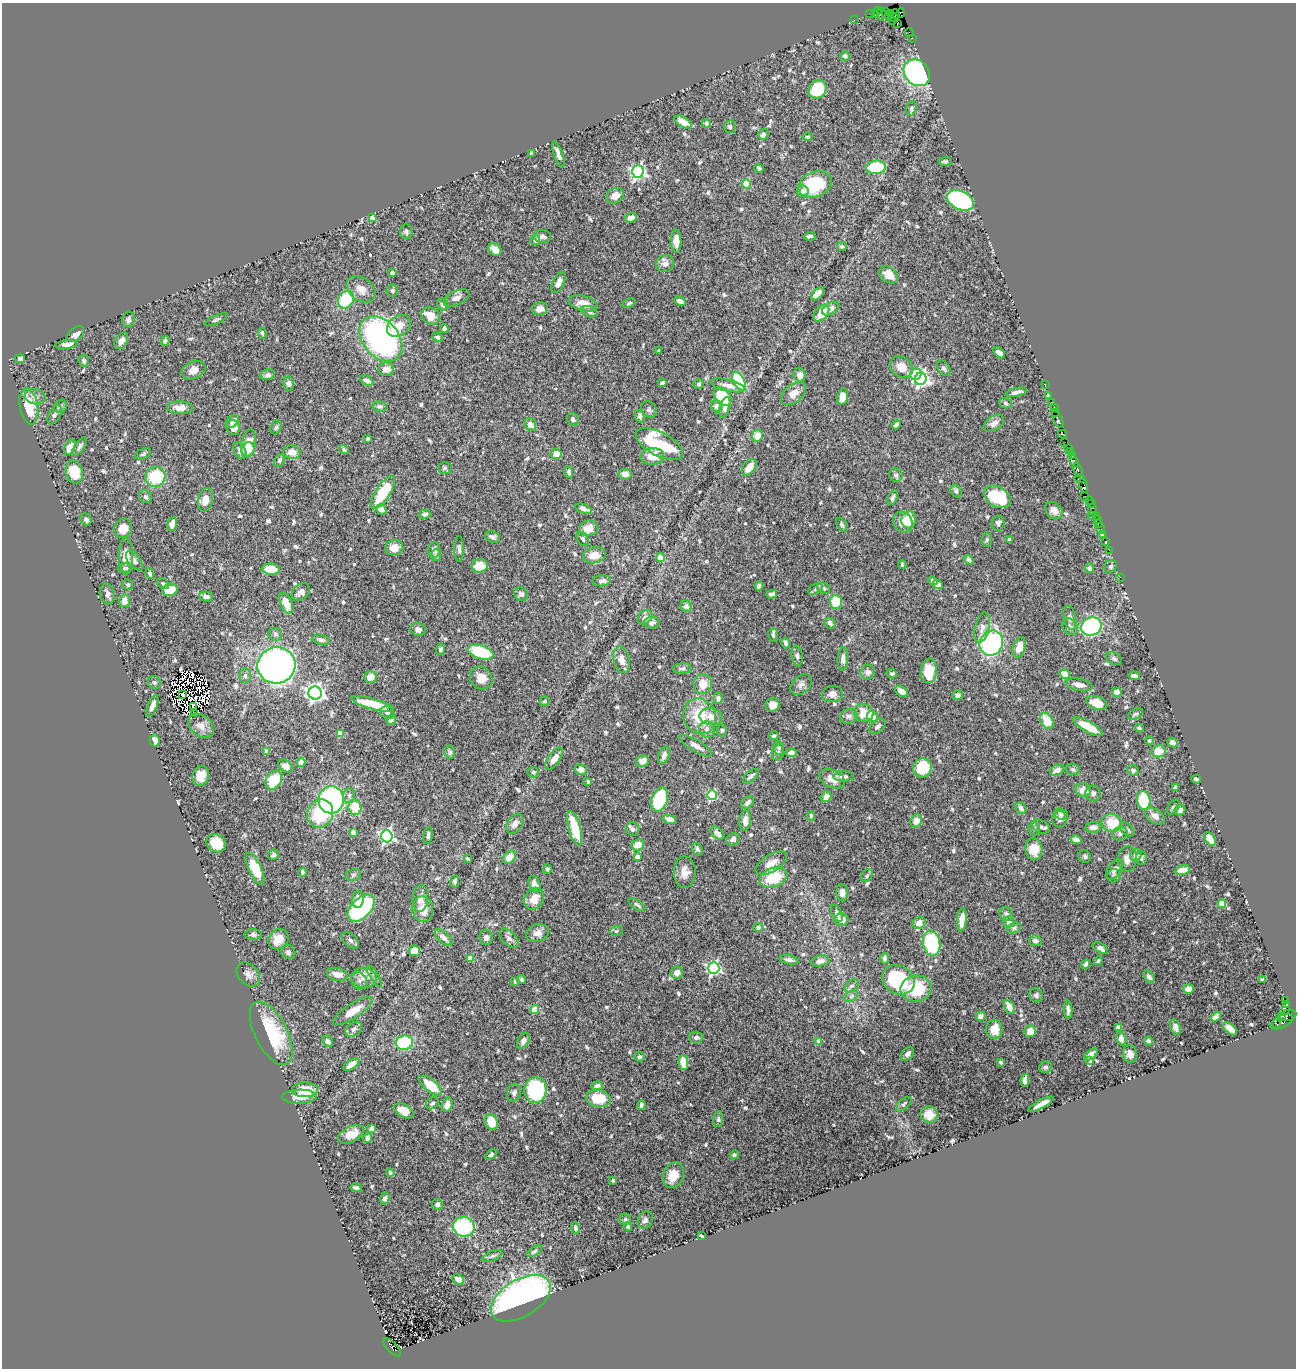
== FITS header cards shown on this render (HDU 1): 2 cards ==
NAXIS1  =                 1294
NAXIS2  =                 1366

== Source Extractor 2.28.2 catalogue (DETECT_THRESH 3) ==
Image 1294 x 1366 px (HDU 1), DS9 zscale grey, 1 PNG px = 1 image px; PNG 1298 x 1370 px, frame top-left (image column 1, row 1366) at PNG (2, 3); each listed source drawn as its Kron ellipse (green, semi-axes under 4 px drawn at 4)
Background 0.821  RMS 0.015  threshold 0.0459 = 3 sigma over >= 5 px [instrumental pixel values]
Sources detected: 717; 6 with non-positive FLUX_AUTO (blend fragments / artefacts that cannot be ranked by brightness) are neither listed nor drawn; of the other 711, the 500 brightest by FLUX_AUTO listed and drawn (211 fainter detections omitted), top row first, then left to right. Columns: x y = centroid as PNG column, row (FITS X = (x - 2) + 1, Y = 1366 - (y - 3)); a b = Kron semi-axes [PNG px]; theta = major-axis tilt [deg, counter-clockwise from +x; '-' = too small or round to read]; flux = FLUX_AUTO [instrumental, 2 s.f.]
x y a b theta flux
877 11 4 2 - 16
886 13 5 2 - 24
901 13 5 3 - 62
869 14 2 2 - 21
875 14 3 2 - 19
881 14 7 4 -85 110
890 14 3 2 - 43
895 14 5 3 - 280
894 18 3 3 - 590
854 20 2 2 - 6.9
892 21 3 2 - 390
897 23 4 3 - 54
909 33 4 2 - 52
912 38 2 2 - 16
845 56 5 4 - 3.4
917 73 14 12 -47 200
817 89 10 8 48 48
911 108 7 5 76 2.3
683 122 9 5 -32 12
706 123 4 4 - 3.2
730 127 6 6 - 2.4
763 134 5 5 - 5.1
808 137 5 4 - 1.8
531 153 4 4 - 2.7
558 154 14 4 -71 5.4
945 162 6 4 9 2.2
876 167 10 6 7 50
759 168 5 3 - 3.7
638 172 6 6 - 280
746 184 4 4 - 48
815 184 17 12 24 60
803 191 6 5 - 4
615 196 9 7 28 7.8
960 200 14 9 -25 160
372 218 4 4 - 9.4
631 218 6 4 20 6.6
406 232 7 6 - 2.5
542 236 9 6 -2 3
810 236 6 3 4 2.7
535 240 5 5 - 3.3
676 241 11 5 -87 9.5
842 246 5 4 - 2.1
495 250 7 5 -42 7.9
665 264 9 8 - 6.1
392 273 4 3 - 5.1
889 275 10 7 -41 13
558 282 11 5 65 6.5
361 289 16 11 -36 11
392 290 6 6 - 2.1
818 294 8 4 46 6.9
457 298 14 7 24 5.5
346 300 9 7 56 48
680 301 6 4 -24 4.1
583 303 15 7 -15 12
629 303 7 4 24 2
443 304 6 5 - 2.7
540 309 8 6 12 6.9
831 309 9 6 29 6.2
589 312 8 5 -24 3.5
821 313 10 6 49 18
430 316 10 8 -36 18
129 319 8 6 72 4.2
216 320 12 3 25 2.1
399 326 13 9 39 15
444 329 4 4 - 3.8
262 333 5 3 - 1.8
76 334 10 6 41 8
437 337 5 4 - 2.5
381 339 26 18 -50 270
121 341 9 6 58 5.8
165 341 5 4 - 2
66 344 11 4 8 6.3
659 351 3 3 - 2.2
999 353 7 4 -41 6.6
20 359 5 4 - 3.7
84 361 6 5 - 2.6
901 367 12 10 -38 11
944 368 8 5 -56 2.5
386 369 8 6 -7 6.8
193 370 12 8 23 7.1
916 374 6 5 - 80
268 375 7 5 12 2.7
799 375 7 6 - 7
921 379 6 5 - 340
367 381 7 4 -28 5.2
739 381 10 5 -59 70
662 383 4 4 - 3.9
288 384 7 5 -80 3.4
699 384 5 4 - 2
728 385 18 5 -13 7.4
1045 385 3 2 - 43
1016 392 10 3 13 4.1
794 393 14 9 40 10
1049 396 3 2 - 39
35 397 10 7 -14 5.4
722 397 10 7 -48 35
843 397 8 5 78 11
1052 402 3 2 - 65
1005 403 6 5 - 1.9
29 406 18 9 -80 31
61 406 7 6 - 2.5
380 406 7 5 -10 2.6
716 406 6 5 - 6.3
180 408 13 6 -2 8.9
725 408 11 5 74 5
1054 408 3 2 - 74
649 410 9 7 -54 2.5
1055 412 2 2 - 30
55 415 10 5 61 3.6
640 416 6 5 - 2.8
573 419 7 5 -50 3.4
1058 420 9 3 -62 200
232 421 7 5 46 5.3
994 423 11 7 33 5.4
530 424 7 5 -55 6.4
896 424 5 3 - 3.7
276 427 7 5 71 1.9
233 428 7 6 - 8.6
1063 434 4 2 - 120
757 436 6 5 - 15
368 439 4 3 - 2.2
1065 442 2 2 - 37
249 443 14 7 78 11
659 444 26 12 -28 85
70 447 8 5 63 9.5
79 447 11 4 55 3
1068 448 3 2 - 44
248 449 7 7 - 14
240 450 9 5 -65 3.4
344 450 5 4 - 2
292 452 8 7 - 8.9
1071 452 3 3 - 78
143 454 8 5 25 2.1
556 454 5 5 - 10
652 456 12 8 6 11
1072 456 4 3 - 52
279 460 6 5 - 2.2
1074 462 6 3 -70 140
749 467 9 6 51 10
445 468 7 5 1 1.9
1078 470 7 3 -72 210
74 472 12 8 -74 27
569 472 6 4 -85 3.7
625 474 7 5 -7 6.5
896 475 7 6 - 2.6
155 477 10 10 - 42
1080 479 5 4 - 140
1084 486 7 3 -75 180
956 491 6 5 - 2.9
383 493 19 7 57 45
1085 496 2 2 - 46
146 497 7 6 - 2.3
997 497 14 9 -31 54
893 498 8 4 66 3
205 500 12 7 76 9
1089 500 4 2 - 56
1091 503 3 2 - 63
381 509 5 4 - 8.5
584 509 8 4 -22 4.8
1092 509 6 3 78 66
1054 510 10 7 -43 6.3
425 514 6 4 18 3.4
1092 515 2 2 - 60
1096 516 2 2 - 59
86 519 6 5 - 3.5
1097 519 3 2 - 48
909 520 9 7 78 24
903 522 11 9 -55 12
998 523 7 6 - 3.4
1098 523 3 2 - 88
172 524 7 4 72 5.3
842 525 7 4 -62 2.3
123 528 10 8 65 14
589 528 9 8 - 12
1101 528 5 3 - 81
1103 534 3 2 - 16
493 537 7 5 -23 3.5
583 539 8 5 -57 2.1
1009 539 3 3 - 1.8
987 540 7 5 86 1.8
1105 541 3 3 - 71
394 548 9 7 9 9.1
459 549 13 5 89 2.9
434 550 8 5 81 4.4
1109 550 2 2 - 31
436 555 6 5 - 4.3
594 555 11 8 14 13
126 556 18 7 -90 12
660 558 4 4 - 16
969 560 5 4 - 3.2
134 561 11 6 -53 3.8
902 565 4 3 - 2.2
480 566 8 6 10 17
1110 567 7 6 - 2.3
125 568 7 5 -3 2.1
1089 568 5 5 - 3.1
271 569 9 5 -6 19
150 573 5 4 - 2.9
1120 577 2 2 - 12
602 581 9 5 7 3.9
933 581 5 4 - 3.3
163 584 7 4 -37 2.1
128 585 5 5 - 2.3
938 585 5 4 - 8.6
759 586 4 4 - 2.8
824 588 7 5 -30 2.3
815 589 7 5 27 2.5
170 590 7 6 - 19
301 592 10 7 42 5.1
107 594 10 7 -80 5.2
521 594 7 6 - 3.8
772 594 5 4 - 3.2
206 597 7 5 -10 4.1
125 601 6 5 - 8.4
836 602 7 6 - 35
286 603 11 5 -65 14
686 606 6 5 - 4.2
645 617 8 6 42 4
1070 618 12 6 -78 4
652 623 8 5 0 4
830 623 6 5 - 3.6
1091 626 10 9 - 120
1070 627 9 7 -46 3.5
982 628 15 7 76 6.4
418 629 8 6 -25 5
275 634 7 6 - 2.5
773 635 7 5 -81 2.8
321 640 9 5 -12 3.3
786 643 5 4 - 3.2
991 643 13 11 59 180
1019 647 10 6 73 12
441 649 6 4 80 3.2
481 652 13 6 -17 62
797 656 10 5 -83 3.4
843 659 12 5 87 4.8
1114 659 8 6 -27 2.7
622 660 13 7 -75 6.6
276 665 19 18 - 430
682 668 9 5 4 2.9
929 671 12 8 84 20
868 672 7 7 - 4.3
891 673 5 4 - 1.9
1065 674 6 4 -32 15
245 676 7 5 89 2.7
1134 676 6 4 -8 3.5
370 677 6 6 - 8.6
481 678 12 10 -48 11
154 682 7 6 - 2.2
703 684 10 9 - 12
801 685 12 8 44 4.6
1079 685 14 6 -12 7.1
901 691 7 4 -35 8.8
1117 692 5 5 - 4.3
315 693 6 6 - 460
832 694 10 8 8 5.9
183 695 3 2 - 3.5
958 695 5 5 - 4
718 698 6 4 83 3.5
545 701 5 5 - 2.3
1097 703 11 6 -19 15
373 704 22 5 -16 24
772 705 7 7 - 6.4
152 706 11 4 68 5.7
193 706 3 2 - 2
387 713 7 6 - 2.9
864 713 10 8 -26 17
194 714 4 3 - 2.3
1136 714 8 5 26 2.3
700 716 18 16 -64 35
849 716 9 7 20 3.9
711 717 12 8 -8 8.9
872 717 6 5 - 9.6
391 720 5 5 - 5.7
1047 721 8 6 -60 22
201 726 14 10 -42 8.3
877 726 9 6 41 3.4
1088 727 16 5 -29 23
1139 728 4 3 - 2
707 729 8 8 - 5.1
722 730 6 4 76 1.8
340 734 4 4 - 20
774 736 4 4 - 2.3
155 741 6 5 - 9.6
1149 741 4 4 - 2.1
1173 743 5 4 - 3.7
696 746 19 6 -31 6.2
779 748 7 5 -80 1.8
267 751 4 4 - 8.8
1158 751 7 6 - 15
450 752 6 5 - 2.4
778 752 8 6 71 2.6
792 753 5 4 - 10
664 755 9 5 70 5
554 759 13 6 55 9.2
643 761 7 5 26 7
301 762 5 4 - 12
286 766 8 5 -35 6.1
923 768 10 9 - 39
1073 769 7 5 -17 2.5
581 770 6 5 - 6.3
1057 770 7 5 30 5.1
1133 770 6 5 - 2.1
533 772 6 5 - 2.1
201 776 10 8 74 12
751 776 9 4 42 3
843 777 10 5 0 3.9
832 779 13 8 -23 11
1196 779 5 3 - 2.8
274 780 10 7 57 32
588 782 4 3 - 1.8
1175 787 4 4 - 3.1
1083 790 8 6 -18 9.7
1093 793 8 7 - 4
349 795 7 6 - 2.7
712 795 5 5 - 95
826 797 5 5 - 5.3
660 799 12 8 70 67
331 800 14 12 86 160
1144 800 9 6 -83 57
747 803 8 5 46 3.5
355 807 8 6 -77 25
1173 807 8 5 57 2.2
1021 808 6 5 - 4.2
1180 810 5 5 - 3.4
320 814 14 12 61 54
1061 814 7 5 -22 2.5
811 816 5 4 - 2
1155 816 11 7 -35 7.4
670 819 7 4 -16 6.6
1060 819 8 7 - 4.8
745 821 10 5 85 7.3
916 821 6 5 - 7.9
1112 823 10 9 - 25
515 824 11 7 55 6.1
1041 827 9 6 -27 3.4
1093 827 8 5 7 5.4
575 828 18 6 -74 31
633 829 7 6 - 2.4
1034 829 7 5 80 2.9
1127 830 8 5 -41 3.1
353 832 4 4 - 11
717 833 8 5 -46 7.1
1120 834 8 6 17 3.4
428 835 8 4 80 3
387 836 6 6 - 240
733 839 7 6 - 3.8
1210 839 7 4 -58 13
1076 840 6 4 -15 5.3
216 843 10 8 -32 20
638 845 6 5 - 14
697 849 6 5 - 2.2
1034 849 11 8 -80 19
274 855 5 5 - 2.7
1136 855 6 6 - 4.5
637 856 4 4 - 6
1085 856 7 6 - 2.4
509 857 8 5 49 12
1141 858 7 5 -90 2.3
468 859 4 3 - 1.9
1127 859 12 9 85 8.6
771 863 18 8 32 11
255 868 17 6 -65 30
547 869 5 4 - 2.6
1115 869 11 6 54 6.4
1183 870 7 4 14 11
302 872 4 3 - 3
685 872 16 11 -88 11
353 875 8 6 18 2.7
867 876 7 5 51 2.1
1114 876 7 6 - 2.2
773 878 14 9 19 37
455 881 6 4 82 2.9
535 884 8 5 -66 6.4
842 893 8 6 -87 4.9
420 898 14 8 86 7.7
358 899 8 6 82 8.9
534 899 11 9 60 13
1222 904 4 4 - 22
637 905 10 4 -35 2.7
361 908 16 10 46 120
423 909 13 10 -80 14
837 913 9 5 -66 3.3
1006 914 7 6 - 2.9
842 920 7 6 - 7.1
962 920 12 4 84 12
1009 922 5 5 - 4.7
919 923 6 5 - 9.4
758 927 5 4 - 2.5
1014 928 7 5 24 2.4
616 931 6 5 - 2
537 933 11 8 14 6.5
253 935 8 5 -2 2.4
486 937 7 6 - 3.8
443 938 11 5 -42 4.2
509 938 11 6 -44 4
278 939 11 9 42 11
350 940 10 6 -40 3.2
1035 941 6 5 - 3.6
931 943 13 8 -77 73
1100 948 8 4 -31 4.7
414 951 6 5 - 15
288 952 7 7 - 3
470 958 4 4 - 20
885 958 5 4 - 4.5
789 960 9 4 -10 4.1
820 961 9 5 11 6.2
1098 961 5 3 - 1.9
1085 964 5 4 - 2.9
714 968 6 5 - 200
677 973 6 6 - 7.3
248 974 14 10 -47 5.9
337 974 10 6 -12 8.2
375 976 12 4 -57 2.8
1149 977 7 4 -51 3.8
364 978 12 10 -6 8.1
1263 979 4 3 - 2
522 980 4 4 - 1.9
898 980 17 14 -28 86
359 981 9 7 -61 4.2
515 981 4 3 - 2.8
852 986 8 5 42 3
916 989 15 13 10 43
1188 989 5 5 - 4.2
1036 995 7 6 - 2.8
851 996 7 5 32 2.4
1286 1000 3 3 - 140
1286 1004 3 3 - 46
1009 1007 7 4 -67 11
535 1010 4 4 - 35
1068 1010 9 4 -88 4.8
1285 1010 4 3 - 360
353 1011 23 7 33 15
1288 1015 8 5 11 330
981 1016 5 4 - 4.9
1281 1016 3 2 - 97
1216 1017 6 4 35 6.6
1282 1022 12 6 26 420
1276 1024 5 2 - 96
1175 1027 8 5 -69 4.4
1118 1028 4 4 - 12
354 1029 9 6 35 3.5
994 1029 9 8 - 12
1230 1029 8 4 -42 9.1
1030 1031 6 5 - 9.9
271 1033 34 16 -63 67
696 1037 7 6 - 3.3
1121 1039 7 4 -79 7.4
328 1041 6 5 - 3
523 1041 8 5 59 5
819 1041 4 4 - 8.1
1149 1041 4 4 - 4.7
404 1043 9 7 6 60
908 1054 8 5 49 4.1
1091 1054 8 4 39 5.9
1130 1054 9 7 -79 6
640 1057 5 5 - 1.9
1090 1060 4 3 - 3
683 1062 7 4 -83 21
1001 1062 4 3 - 2
351 1065 9 4 34 8.8
1045 1067 6 5 - 2.1
1025 1080 6 4 81 8.1
431 1086 14 6 -40 28
597 1086 6 4 10 3.9
305 1090 13 7 0 28
535 1090 13 11 87 100
514 1093 9 7 71 3.4
299 1097 17 7 1 11
598 1098 12 8 -10 35
432 1103 7 5 45 2.8
904 1104 9 5 41 2.4
1041 1104 14 4 28 8.1
447 1105 7 5 72 8.5
641 1105 4 3 - 2.3
404 1111 10 6 -30 14
929 1115 8 8 - 10
718 1119 8 5 83 2.2
491 1122 8 6 -68 20
372 1129 4 4 - 22
351 1134 14 7 28 15
368 1138 5 4 - 5.6
491 1155 7 4 34 2
734 1155 4 4 - 1.9
390 1173 4 3 - 2.5
673 1175 13 10 67 19
613 1180 3 3 - 2
356 1188 5 4 - 3.8
385 1198 6 4 74 3.1
437 1204 6 5 - 4.2
625 1219 6 5 - 2.5
645 1220 9 7 62 4.4
464 1227 11 10 - 82
628 1227 4 4 - 3.2
575 1228 6 4 -74 2.7
701 1236 4 3 - 2.1
534 1251 8 4 34 2.3
492 1256 10 4 24 2.7
458 1279 6 5 - 5.5
521 1298 33 18 31 370
392 1347 11 5 -44 910
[211 fainter detections neither listed nor drawn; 6 non-positive-flux detections neither listed nor drawn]